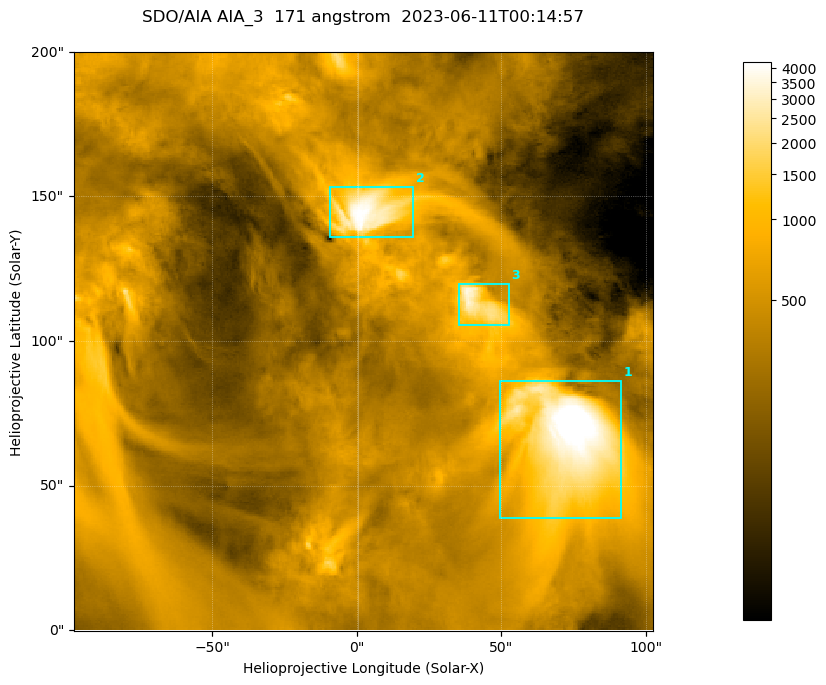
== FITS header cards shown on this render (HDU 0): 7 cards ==
TELESCOP= 'SDO/AIA '
INSTRUME= 'AIA_3   '
WAVELNTH=                  171
WAVEUNIT= 'angstrom'
DATE-OBS= '2023-06-11T00:14:57.351'
CTYPE1  = 'HPLN-TAN'
CTYPE2  = 'HPLT-TAN'

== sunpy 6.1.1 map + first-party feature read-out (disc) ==
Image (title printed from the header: SDO/AIA AIA_3  171 angstrom  2023-06-11T00:14:57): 334 x 334 px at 0.599 arcsec/px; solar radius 945 arcsec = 1577 px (partial field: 1.4% of the solar disc is inside the frame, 100% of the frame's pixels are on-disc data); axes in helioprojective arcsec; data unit not stated in the header (colour bar unlabelled)
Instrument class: DISC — disc imager (sunpy class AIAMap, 171 A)
Bright regions (active regions / flare kernels): reference = the on-disc median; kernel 3 px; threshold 5 sigma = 1093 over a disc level ~361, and >= 1.15x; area >= 111 px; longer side >= 4 px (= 2.4 arcsec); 3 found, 3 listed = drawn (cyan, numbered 1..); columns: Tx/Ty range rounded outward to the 2 arcsec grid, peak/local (2 s.f.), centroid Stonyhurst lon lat
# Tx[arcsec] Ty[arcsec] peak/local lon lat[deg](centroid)
1 48..92 38..86 15 +4 +4
2 -10..20 136..154 12 +0 +9
3 34..54 104..120 9.4 +3 +7